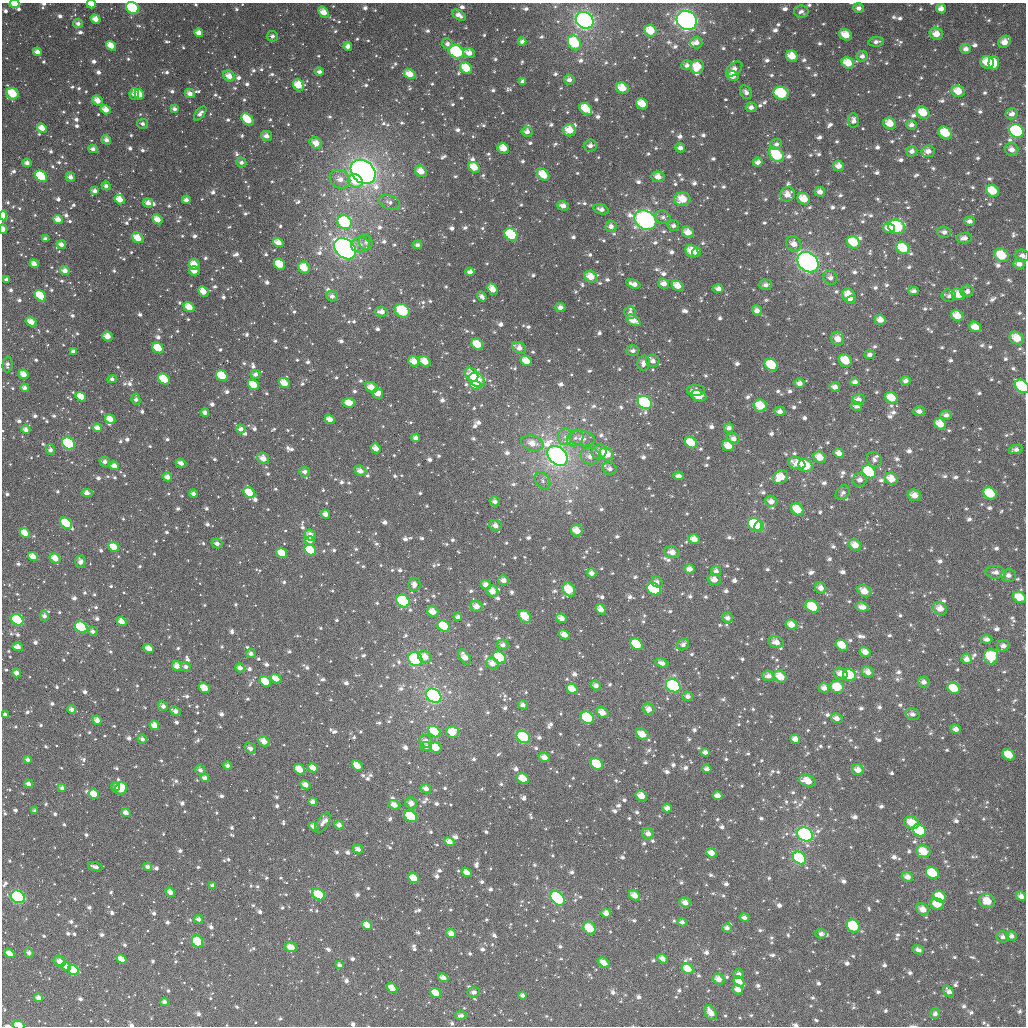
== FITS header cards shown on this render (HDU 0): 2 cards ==
NAXIS1  =                 1024
NAXIS2  =                 1024

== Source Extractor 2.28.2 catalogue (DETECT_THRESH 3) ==
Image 1024 x 1024 px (HDU 0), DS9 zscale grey, 1 PNG px = 1 image px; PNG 1028 x 1028 px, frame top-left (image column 1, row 1024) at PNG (2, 3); each listed source drawn as its Kron ellipse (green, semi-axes under 4 px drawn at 4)
Background 1740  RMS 53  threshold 158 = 3 sigma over >= 5 px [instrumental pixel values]
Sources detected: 1701; of the 1701, the 500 brightest by FLUX_AUTO listed and drawn (1201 fainter detections omitted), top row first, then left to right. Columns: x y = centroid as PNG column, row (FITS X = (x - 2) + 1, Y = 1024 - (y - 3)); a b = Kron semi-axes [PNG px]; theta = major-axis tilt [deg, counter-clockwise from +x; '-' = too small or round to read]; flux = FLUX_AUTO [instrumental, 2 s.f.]
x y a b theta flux
14 4 5 3 - 6.3e+04
91 4 4 3 - 3.8e+04
132 8 7 5 -36 2.8e+05
859 8 5 5 - 1.7e+04
941 9 5 4 - 2.7e+04
324 12 6 4 -53 4.6e+04
801 12 7 6 - 1.5e+04
459 15 7 4 -34 2.5e+04
96 19 5 4 - 3.8e+04
585 20 9 8 - 1.7e+06
687 20 10 9 - 1.2e+06
78 24 5 4 - 1.9e+04
651 31 6 5 - 7.6e+04
199 33 4 4 - 3.3e+04
936 34 6 6 - 4.0e+04
846 35 7 5 -37 5.4e+04
272 36 5 5 - 1.6e+04
522 41 4 4 - 1.5e+04
876 42 7 4 10 1.4e+04
1004 42 7 5 44 3.7e+04
574 43 8 6 -64 2.5e+05
696 43 6 5 - 2.2e+04
447 44 5 5 - 1.7e+04
111 46 5 4 - 5.5e+04
348 46 4 4 - 2.1e+04
966 49 5 5 - 2.1e+04
37 52 4 4 - 2.7e+04
456 52 8 6 -33 2.5e+05
469 53 6 4 -22 3.1e+04
792 56 6 5 - 6.0e+04
862 56 5 5 - 1.5e+04
987 62 7 6 - 7.7e+04
848 63 6 5 - 7.0e+04
994 63 7 5 87 7.2e+04
687 65 5 5 - 1.5e+04
697 67 7 6 - 8.2e+04
466 68 6 5 - 7.8e+04
734 69 9 5 39 2.3e+04
319 72 4 4 - 1.5e+04
410 74 6 5 - 5.1e+04
229 76 6 5 - 3.8e+04
733 76 6 5 - 4.1e+04
569 80 5 5 - 2.0e+04
523 82 4 4 - 1.7e+04
298 85 6 5 - 6.4e+04
622 88 6 5 - 6.2e+04
958 91 6 5 - 6.0e+04
746 92 7 5 -57 1.7e+04
781 93 7 6 - 2.7e+05
12 94 6 6 - 1.6e+05
134 94 5 4 - 2.8e+04
139 94 5 4 - 6.1e+04
190 94 5 4 - 2.8e+04
98 100 5 4 - 3.9e+04
642 104 6 5 - 7.0e+04
751 107 5 4 - 2.0e+04
175 109 4 3 - 1.6e+04
586 109 7 5 -42 9.2e+04
106 110 5 4 - 4.0e+04
200 113 8 4 51 1.8e+04
923 113 7 5 -34 7.3e+04
1012 114 6 5 - 2.3e+04
247 119 7 5 -46 1.2e+05
853 120 7 5 -84 1.9e+04
143 124 5 5 - 1.5e+04
890 124 6 5 - 5.2e+04
911 125 5 5 - 1.9e+04
42 128 5 4 - 4.4e+04
570 130 6 6 - 6.9e+04
1016 131 8 6 -31 4.4e+05
527 132 6 5 - 1.5e+04
945 133 7 6 - 9.6e+04
266 136 5 5 - 2.6e+04
106 140 5 4 - 1.9e+04
316 143 6 5 - 3.9e+04
776 144 6 5 - 1.5e+04
590 146 6 6 - 2.1e+04
503 148 6 5 - 6.3e+04
680 148 5 4 - 2.0e+04
93 149 4 4 - 1.9e+04
1012 150 7 6 - 2.7e+04
912 151 5 5 - 1.8e+04
928 151 7 6 - 2.7e+04
777 155 8 6 -43 1.9e+05
241 162 5 5 - 1.5e+04
758 162 5 4 - 2.0e+04
27 163 4 4 - 2.1e+04
838 166 5 5 - 3.1e+04
474 167 6 5 - 6.1e+04
421 171 6 5 - 4.6e+04
363 172 14 11 -41 2.4e+06
543 174 7 5 -43 7.3e+04
41 176 6 5 - 2.9e+05
70 177 5 4 - 2.1e+04
658 177 6 5 - 3.6e+04
340 179 11 8 -30 3.7e+04
355 181 7 6 - 6.6e+04
106 186 4 4 - 1.5e+04
95 191 4 3 - 2.0e+04
992 191 7 5 -35 8.2e+04
820 192 5 5 - 2.4e+04
787 194 8 7 - 3.9e+04
120 199 5 4 - 5.8e+04
682 199 8 6 7 7.3e+04
804 199 7 5 -39 6.8e+04
186 200 4 4 - 2.0e+04
390 202 11 6 -20 2.0e+04
148 203 5 4 - 2.6e+04
563 206 6 4 -17 2.4e+04
601 209 8 5 -19 1.9e+04
3 216 5 3 - 8.3e+04
663 217 8 6 -30 1.5e+04
58 219 5 4 - 3.8e+04
158 219 5 4 - 4.6e+04
645 220 11 9 -27 9.9e+05
969 221 5 4 - 1.8e+04
345 222 7 6 - 3.4e+05
673 225 6 5 - 1.5e+04
611 226 6 5 - 2.2e+04
897 227 9 7 -19 4.6e+05
889 228 6 5 - 3.2e+04
3 229 4 3 - 2.2e+04
688 232 6 5 - 4.3e+04
944 232 7 5 -4 1.7e+04
511 235 7 5 -37 4.1e+05
138 238 6 5 - 5.5e+04
964 238 8 5 6 2.2e+04
45 239 4 3 - 1.6e+04
366 242 8 6 -77 1.5e+04
853 242 7 5 -37 1.1e+05
278 243 5 4 - 4.1e+04
61 244 5 4 - 2.3e+04
794 244 8 7 - 3.4e+04
360 245 9 7 9 2.0e+04
417 245 4 4 - 1.5e+04
903 248 7 5 -34 1.0e+05
345 249 12 9 -44 1.5e+06
692 251 7 5 -46 7.2e+04
697 252 4 4 - 3.8e+04
1001 255 8 6 -33 9.0e+04
1022 256 7 6 - 1.9e+04
808 262 11 9 -42 1.2e+06
34 264 4 4 - 3.5e+04
279 264 6 5 - 9.5e+04
1019 264 6 5 - 2.5e+04
194 265 6 5 - 5.6e+04
304 268 6 5 - 7.2e+04
65 271 5 4 - 2.9e+04
194 271 5 4 - 4.1e+04
470 272 4 4 - 2.0e+04
591 277 6 5 - 5.3e+04
830 277 7 6 - 1.9e+04
6 280 4 3 - 1.6e+04
634 284 7 4 -18 2.7e+04
663 284 6 5 - 2.7e+04
766 285 6 5 - 1.7e+04
677 286 6 4 -34 4.7e+04
492 289 6 4 -49 4.9e+04
718 289 5 4 - 2.1e+04
203 291 6 4 -45 4.9e+04
913 291 5 4 - 1.6e+04
967 291 6 5 - 1.9e+04
958 294 7 5 -28 5.6e+04
849 295 7 6 - 7.1e+04
40 296 6 4 -43 1.2e+05
332 296 6 5 - 1.7e+04
482 296 5 4 - 1.7e+04
949 296 7 6 - 1.6e+04
851 300 4 4 - 3.3e+04
189 307 6 4 -37 6.2e+04
560 307 5 4 - 1.8e+04
757 310 5 4 - 2.0e+04
402 311 8 6 -34 1.8e+05
381 312 7 4 -6 2.7e+04
630 313 6 5 - 1.5e+04
957 316 6 5 - 6.0e+04
633 320 8 5 -31 4.3e+04
880 320 5 5 - 3.5e+04
31 322 6 4 -31 4.3e+04
975 327 6 5 - 4.5e+04
107 336 5 4 - 3.3e+04
1017 338 8 6 -34 6.9e+04
838 339 7 6 - 3.5e+04
477 344 6 5 - 8.6e+04
158 348 6 5 - 9.9e+04
519 348 7 5 -26 2.8e+04
73 351 4 4 - 1.7e+04
633 351 6 5 - 1.6e+04
870 355 5 4 - 1.5e+04
845 360 7 6 - 7.7e+04
414 361 6 5 - 4.1e+04
425 361 6 5 - 5.5e+04
526 361 6 5 - 5.7e+04
653 361 6 6 - 2.2e+04
644 363 7 6 - 2.7e+04
7 364 8 5 85 1.6e+04
771 365 7 5 -35 1.3e+05
24 374 5 4 - 4.7e+04
255 374 5 4 - 1.6e+04
471 374 8 5 -47 4.0e+04
222 376 6 5 - 1.6e+05
112 379 5 4 - 1.6e+04
164 379 6 5 - 1.4e+05
477 380 8 6 -33 3.3e+05
905 381 5 5 - 1.6e+04
855 382 5 4 - 1.6e+04
284 383 6 4 -36 5.8e+04
799 383 5 4 - 2.0e+04
253 385 6 4 -38 9.9e+04
475 385 5 4 - 7.3e+04
1022 386 8 6 -42 3.5e+05
371 387 7 5 -24 4.0e+04
835 387 5 4 - 2.2e+04
25 388 4 4 - 2.1e+04
696 390 9 5 1 2.7e+04
378 393 6 5 - 3.8e+04
699 396 8 5 -20 1.1e+05
81 397 5 4 - 7.3e+04
891 398 7 5 -29 7.3e+04
136 399 6 4 -81 1.5e+04
858 400 6 5 - 2.9e+04
645 402 7 6 - 3.3e+05
349 403 6 5 - 6.2e+04
760 406 6 6 - 9.1e+04
856 406 6 4 -15 1.8e+04
780 411 5 4 - 1.7e+04
919 411 6 4 -5 1.9e+04
205 412 4 4 - 1.8e+04
946 415 6 4 -3 1.9e+04
110 419 5 4 - 4.8e+04
330 419 5 4 - 3.6e+04
940 424 6 5 - 5.3e+04
97 428 4 4 - 3.1e+04
729 428 5 4 - 2.0e+04
241 429 5 4 - 2.1e+04
26 430 4 4 - 2.2e+04
565 437 8 7 - 1.9e+04
416 438 4 4 - 1.8e+04
575 438 9 7 47 1.9e+04
582 438 13 7 -10 2.9e+04
733 439 6 5 - 2.2e+04
68 443 7 5 -38 2.6e+05
532 443 11 7 -16 4.4e+04
691 443 6 5 - 8.6e+04
728 446 6 5 - 5.3e+04
376 448 5 4 - 3.5e+04
1016 449 7 4 12 1.7e+04
50 450 5 4 - 1.7e+04
599 452 8 7 - 2.8e+04
839 453 5 4 - 2.6e+04
607 454 7 6 - 7.8e+04
557 456 11 8 -44 2.3e+06
590 456 10 8 -10 3.2e+04
820 457 6 5 - 5.0e+04
263 458 6 5 - 3.8e+04
874 460 8 7 - 1.5e+04
105 462 5 5 - 1.8e+04
181 463 5 4 - 2.0e+04
797 463 9 6 -19 5.0e+04
114 466 5 4 - 3.2e+04
805 466 7 6 - 1.3e+05
610 469 7 6 - 1.9e+04
360 471 6 5 - 2.7e+04
305 472 5 5 - 1.8e+04
869 472 7 6 - 4.1e+05
679 476 5 4 - 1.9e+04
167 477 5 4 - 2.6e+04
780 477 8 6 35 6.9e+04
891 479 7 5 -32 5.6e+04
860 480 7 6 - 2.3e+04
542 481 9 6 -54 1.5e+04
87 493 5 4 - 2.7e+04
249 493 6 4 -36 1.0e+05
843 493 8 6 48 1.6e+04
990 493 7 5 -34 1.7e+05
193 494 4 4 - 1.6e+04
914 495 7 5 -17 3.8e+04
495 501 5 5 - 1.8e+04
771 501 6 5 - 2.5e+04
797 509 7 5 -40 9.3e+04
326 514 5 4 - 2.6e+04
66 523 6 5 - 1.6e+05
495 525 6 5 - 2.1e+04
755 525 7 6 - 2.5e+05
759 526 5 5 - 1.9e+05
577 530 6 6 - 5.4e+04
25 533 5 4 - 5.8e+04
310 535 6 5 - 3.0e+04
694 539 5 4 - 3.7e+04
310 541 5 4 - 2.0e+04
217 543 5 4 - 1.7e+04
855 545 6 5 - 4.1e+04
114 547 5 4 - 7.0e+04
310 550 6 5 - 1.6e+05
672 552 7 5 -14 3.2e+04
282 553 6 4 -38 8.3e+04
33 557 5 4 - 4.2e+04
55 558 6 4 -34 4.6e+04
81 562 6 5 - 2.2e+04
689 569 5 4 - 2.6e+04
716 571 5 5 - 1.7e+04
995 572 10 6 -4 2.1e+04
592 573 5 4 - 2.2e+04
1008 575 7 6 - 1.9e+04
714 579 6 5 - 2.8e+04
504 580 5 4 - 2.5e+04
657 582 6 5 - 1.8e+04
414 584 6 6 - 2.7e+04
486 585 5 4 - 2.7e+04
821 588 6 5 - 2.8e+04
654 589 7 5 -37 4.1e+05
569 590 7 5 -60 1.1e+05
492 591 6 5 - 3.9e+04
864 591 7 5 -34 4.7e+04
1019 597 7 5 -30 6.9e+04
403 601 7 6 - 2.0e+05
476 606 6 5 - 3.1e+04
812 607 7 5 -34 1.9e+05
862 607 6 4 -10 3.1e+04
940 608 7 6 - 3.7e+04
601 609 6 4 -52 2.9e+04
433 612 6 5 - 4.2e+04
44 616 5 5 - 1.6e+04
525 616 7 5 -54 8.4e+04
458 617 4 4 - 1.7e+04
561 618 5 4 - 2.9e+04
727 618 6 5 - 1.8e+04
17 620 6 5 - 2.3e+05
121 621 5 4 - 4.0e+04
791 625 6 5 - 4.1e+04
444 626 6 5 - 1.8e+05
81 627 7 5 -36 3.6e+05
93 631 5 4 - 1.5e+04
564 635 6 4 -33 3.9e+04
987 639 6 4 -3 1.7e+04
776 642 7 5 -17 3.1e+04
637 644 6 5 - 1.6e+05
683 644 6 5 - 1.6e+04
503 645 6 5 - 1.8e+04
842 645 6 5 - 7.2e+04
1003 646 6 5 - 2.0e+04
18 647 5 4 - 3.3e+04
149 648 5 4 - 4.3e+04
865 652 6 4 -31 3.6e+04
251 654 5 4 - 1.6e+04
425 657 7 5 -34 3.8e+04
465 657 8 5 -56 3.6e+04
499 657 7 5 -35 1.6e+05
991 657 8 7 - 1.8e+05
415 659 7 6 - 2.7e+05
966 659 5 5 - 2.2e+04
662 663 7 4 -19 2.0e+04
492 664 6 5 - 3.2e+04
177 666 5 4 - 3.1e+04
186 667 5 5 - 1.5e+04
240 668 5 4 - 2.2e+04
868 672 6 5 - 3.1e+04
17 673 4 4 - 2.2e+04
841 674 7 6 - 3.5e+04
850 675 7 5 -33 1.9e+05
768 676 6 5 - 2.4e+04
780 676 7 5 -36 5.5e+04
276 679 6 4 -32 4.5e+04
265 682 6 5 - 9.0e+04
924 682 6 5 - 1.8e+04
596 686 5 4 - 1.9e+04
673 686 8 6 -34 3.4e+05
837 687 7 6 - 8.4e+04
204 688 6 4 -37 8.9e+04
824 688 5 5 - 2.5e+04
954 688 7 5 -32 9.1e+04
572 689 6 5 - 5.7e+04
434 696 8 6 -37 1.4e+06
688 696 5 5 - 1.7e+04
523 705 5 4 - 1.7e+04
163 706 5 4 - 1.9e+04
649 709 6 5 - 2.8e+04
72 710 4 4 - 1.8e+04
175 711 6 4 -24 2.0e+04
602 712 6 5 - 3.8e+04
912 714 7 5 -15 1.8e+04
5 715 4 3 - 1.5e+04
587 718 7 5 -35 1.8e+05
837 718 6 5 - 2.5e+04
97 720 5 4 - 3.0e+04
154 725 5 4 - 3.7e+04
956 729 5 4 - 2.1e+04
434 732 6 5 - 1.1e+05
452 732 6 6 - 8.2e+04
642 734 7 5 -31 5.0e+04
523 737 7 5 -35 2.6e+05
142 739 5 4 - 1.5e+04
795 739 5 4 - 2.8e+04
264 741 6 5 - 3.6e+04
426 741 6 6 - 2.6e+04
426 747 5 4 - 1.6e+04
250 748 6 5 - 1.9e+04
436 748 6 5 - 7.3e+04
705 752 4 4 - 1.7e+04
1009 755 6 5 - 7.1e+04
544 757 5 4 - 3.0e+04
28 760 4 3 - 1.4e+04
597 764 6 5 - 1.9e+05
227 765 4 4 - 1.5e+04
357 766 6 4 -42 5.2e+04
313 768 5 4 - 4.2e+04
299 769 6 4 -38 6.2e+04
707 769 4 4 - 2.1e+04
200 770 5 4 - 1.7e+04
858 770 6 5 - 3.6e+04
205 778 4 3 - 2.1e+04
523 779 6 5 - 6.6e+04
807 781 9 5 -18 5.1e+04
28 784 4 4 - 2.0e+04
305 785 5 4 - 3.2e+04
115 787 4 4 - 1.7e+04
62 788 4 3 - 1.5e+04
121 788 7 5 43 1.3e+05
426 789 5 4 - 2.4e+04
94 794 5 4 - 7.2e+04
641 796 6 5 - 5.1e+04
718 796 5 4 - 3.0e+04
313 802 4 4 - 2.1e+04
411 803 6 5 - 2.6e+04
394 805 6 4 -20 3.0e+04
667 808 5 4 - 2.3e+04
35 811 4 3 - 1.5e+04
126 813 5 4 - 2.6e+04
411 816 7 5 -38 4.4e+05
323 823 11 5 57 1.9e+04
911 823 7 6 - 6.1e+04
339 825 4 4 - 2.1e+04
314 826 5 4 - 2.5e+04
919 831 7 5 -36 3.0e+05
648 834 6 5 - 2.5e+04
805 834 8 6 -31 7.2e+05
449 842 5 4 - 3.1e+04
358 849 5 4 - 2.0e+04
923 851 7 6 - 7.3e+04
711 853 5 4 - 3.4e+04
799 858 7 5 -37 3.7e+05
95 867 7 3 -18 2.0e+04
148 867 4 4 - 1.6e+04
467 872 5 4 - 3.4e+04
932 873 7 5 -33 2.0e+05
907 877 6 5 - 2.7e+04
414 878 6 4 -40 6.3e+04
213 886 4 3 - 1.7e+04
170 892 5 4 - 3.0e+04
319 895 7 5 -32 1.7e+05
634 895 6 4 -36 3.8e+04
1021 896 5 4 - 2.5e+04
18 897 7 6 - 4.0e+05
940 897 7 5 -36 1.1e+05
558 898 8 6 -49 5.0e+05
987 901 8 7 - 5.6e+04
685 902 6 5 - 2.7e+04
937 904 7 5 -20 5.9e+04
923 909 7 5 -34 3.9e+04
606 913 5 4 - 2.7e+04
744 917 5 4 - 1.7e+04
199 919 4 4 - 1.7e+04
682 922 4 4 - 1.5e+04
367 925 5 4 - 4.4e+04
853 926 7 6 - 2.1e+05
589 928 7 5 -57 1.3e+05
727 928 5 4 - 1.6e+04
451 933 5 4 - 2.9e+04
821 934 5 5 - 1.5e+04
1011 936 5 4 - 1.8e+04
1003 937 6 5 - 1.7e+04
198 941 6 5 - 1.4e+05
291 947 6 4 -17 4.1e+04
918 950 6 4 -23 1.5e+04
29 953 5 4 - 1.9e+04
10 954 5 4 - 6.1e+04
122 959 5 4 - 4.8e+04
663 959 5 4 - 2.3e+04
60 961 6 5 - 2.8e+04
604 963 6 4 -35 3.2e+04
339 965 4 3 - 1.6e+04
66 966 5 4 - 3.2e+04
687 969 6 5 - 5.4e+04
73 970 5 4 - 1.4e+05
739 974 5 5 - 1.6e+04
443 978 5 4 - 2.8e+04
718 979 6 5 - 3.2e+04
739 982 6 5 - 4.4e+04
392 988 5 4 - 4.9e+04
738 989 5 4 - 3.6e+04
949 991 6 4 -52 2.0e+04
474 992 6 5 - 1.5e+04
436 993 6 4 -37 7.0e+04
523 995 4 4 - 1.5e+04
39 998 4 4 - 2.5e+04
164 1002 4 4 - 1.8e+04
711 1013 8 5 -59 3.5e+04
935 1014 5 5 - 1.4e+04
461 1015 6 4 10 1.5e+04
19 1025 6 4 -16 9.9e+04
At the frame edge (FLAGS 8, measured only in part): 8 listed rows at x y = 14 4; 91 4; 132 8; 3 216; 3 229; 1022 256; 1022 386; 19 1025
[1201 fainter detections neither listed nor drawn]

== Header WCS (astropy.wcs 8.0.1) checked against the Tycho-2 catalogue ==
Header WCS as astropy/WCSLIB reads it (applying the file's SIP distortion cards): RA---TAN-SIP/DEC--TAN-SIP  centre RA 01:58:33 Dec +82:06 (29.64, +82.10 deg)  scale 8.66 arcsec/px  FOV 147.9' x 147.9'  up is +176 deg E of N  parity flipped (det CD > 0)
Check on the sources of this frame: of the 60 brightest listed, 60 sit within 13.0 arcsec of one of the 180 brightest Tycho-2 stars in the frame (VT <= 11.05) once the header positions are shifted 5.97 arcsec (4.82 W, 3.52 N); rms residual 4.55 arcsec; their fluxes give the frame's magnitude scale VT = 22.99 - 2.5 log10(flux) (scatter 0.26 mag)
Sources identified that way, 342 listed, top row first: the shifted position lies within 13.0 arcsec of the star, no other Tycho-2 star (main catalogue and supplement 1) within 26.0 arcsec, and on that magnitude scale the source's flux lands within +1.5 / -3 mag of the star's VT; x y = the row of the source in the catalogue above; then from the Tycho-2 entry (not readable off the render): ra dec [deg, ICRS J2000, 3 dp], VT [Tycho-2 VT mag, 2 dp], TYC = Tycho-2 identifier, HIP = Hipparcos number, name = IAU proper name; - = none
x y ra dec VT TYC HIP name
14 4 37.694 +80.864 10.60 4507-683-1 - -
91 4 36.531 +80.877 10.95 4507-357-1 - -
132 8 35.906 +80.893 9.11 4507-436-1 - -
941 9 23.699 +80.777 11.98 4506-1062-1 - -
324 12 33.001 +80.913 11.66 4507-387-1 - -
585 20 29.012 +80.908 7.24 4506-807-1 9014 -
687 20 27.471 +80.886 7.12 4506-1383-1 8519 -
78 24 36.751 +80.923 11.88 4507-582-1 - -
651 31 28.012 +80.920 10.66 4506-1033-1 - -
936 34 23.702 +80.839 11.54 4506-1182-1 - -
846 35 25.054 +80.875 11.76 4506-1465-1 - -
272 36 33.790 +80.969 12.51 4507-214-1 - -
522 41 29.959 +80.967 12.12 4506-1178-1 - -
876 42 24.597 +80.880 12.40 4506-1102-1 - -
1004 42 22.672 +80.831 11.81 4506-1086-1 - -
574 43 29.154 +80.964 10.06 4506-1137-1 - -
447 44 31.105 +80.981 12.14 4507-216-1 - -
111 46 36.263 +80.981 11.35 4507-283-1 - -
348 46 32.632 +80.993 12.17 4507-342-1 - -
966 49 23.233 +80.862 11.94 4506-1261-1 - -
456 52 30.952 +81.000 9.00 4507-405-1 9633 -
469 53 30.760 +81.001 11.99 4507-392-1 - -
792 56 25.824 +80.943 11.15 4506-1090-1 - -
987 62 22.874 +80.885 10.69 4506-902-1 - -
848 63 24.962 +80.941 10.89 4506-1457-1 - -
994 63 22.775 +80.883 10.66 4506-1301-1 - -
697 67 27.242 +80.994 10.94 4506-767-1 - -
466 68 30.794 +81.039 10.45 4507-453-1 - -
410 74 31.662 +81.058 10.99 4507-328-1 - -
229 76 34.461 +81.064 11.25 4507-538-1 - -
733 76 26.692 +81.008 11.97 4506-1277-1 - -
523 82 29.915 +81.064 12.29 4506-584-1 - -
298 85 33.390 +81.088 11.34 4507-332-1 - -
622 88 28.364 +81.062 10.65 4506-1467-1 - -
958 91 23.228 +80.967 11.52 4506-1419-1 - -
746 92 26.455 +81.043 12.10 4506-1165-1 - -
781 93 25.914 +81.035 9.68 4506-1115-1 - -
12 94 37.826 +81.081 10.09 4507-702-1 - -
134 94 35.949 +81.099 12.00 4507-285-1 - -
139 94 35.868 +81.100 10.73 4507-580-1 - -
98 100 36.515 +81.110 11.49 4507-325-1 - -
642 104 28.039 +81.096 11.14 4506-882-1 - -
751 107 26.353 +81.077 11.59 4506-1051-1 - -
106 110 36.398 +81.133 12.00 4507-610-1 - -
923 113 23.700 +81.031 10.67 4506-1188-1 - -
247 119 34.184 +81.169 10.30 4507-500-1 - -
890 124 24.185 +81.070 11.34 4506-855-1 - -
42 128 37.412 +81.168 11.66 4507-443-1 - -
570 130 29.131 +81.174 11.27 4506-813-1 - -
1016 131 22.230 +81.035 8.94 4506-649-1 - -
527 132 29.802 +81.183 11.96 4506-583-1 - -
945 133 23.308 +81.071 10.77 4506-830-1 - -
266 136 33.895 +81.209 11.79 4507-668-1 - -
106 140 36.415 +81.206 11.90 4507-276-1 - -
503 148 30.152 +81.227 11.80 4507-590-1 - -
680 148 27.387 +81.192 12.31 4506-924-1 - -
93 149 36.638 +81.226 12.18 4507-530-1 - -
912 151 23.783 +81.127 12.15 4506-1310-1 - -
928 151 23.532 +81.120 11.59 4506-1279-1 - -
777 155 25.858 +81.184 9.54 4506-983-1 - -
241 162 34.300 +81.272 12.49 4507-82-1 - -
838 166 24.879 +81.189 11.62 4506-1061-1 - -
474 167 30.601 +81.276 11.28 4507-257-1 - -
421 171 31.444 +81.291 11.40 4507-108-1 - -
363 172 32.355 +81.296 6.05 4507-1528-1 10054 -
41 176 37.477 +81.284 9.76 4507-247-1 - -
658 177 27.686 +81.267 12.38 4506-822-1 - -
355 181 32.492 +81.317 10.72 4507-468-1 - -
992 191 22.419 +81.188 10.58 4506-498-1 - -
820 192 25.112 +81.257 11.90 4506-1068-1 - -
787 194 25.616 +81.274 11.74 4506-829-1 - -
120 199 36.259 +81.351 11.05 4507-413-1 - -
682 199 27.254 +81.315 10.75 4506-1335-1 - -
186 200 35.192 +81.359 12.51 4507-572-1 - -
148 203 35.809 +81.362 11.42 4507-587-1 - -
563 206 29.151 +81.355 11.97 4506-877-1 - -
3 216 38.147 +81.370 10.19 4507-411-1 - -
58 219 37.263 +81.390 11.43 4507-583-1 - -
158 219 35.660 +81.403 11.43 4507-306-1 - -
645 220 27.810 +81.375 7.42 4506-947-1 8624 -
345 222 32.647 +81.418 9.24 4507-784-1 - -
897 227 23.817 +81.313 9.16 4506-420-1 7388 -
889 228 23.946 +81.319 11.60 4506-1435-1 - -
3 229 38.156 +81.402 12.43 4507-26-1 - -
688 232 27.121 +81.393 11.12 4506-1328-1 - -
511 235 29.955 +81.433 9.73 4506-1122-1 - -
138 238 35.992 +81.446 11.26 4507-280-1 - -
964 238 22.726 +81.311 12.26 4506-423-1 - -
853 242 24.460 +81.366 10.54 4506-1011-1 - -
61 244 37.238 +81.450 12.22 4507-40-1 - -
417 245 31.465 +81.467 12.15 4507-1020-1 - -
903 248 23.665 +81.360 10.00 4506-463-1 - -
692 251 27.027 +81.437 11.08 4506-1077-1 - -
697 252 26.951 +81.437 11.56 4506-1291-1 - -
1001 255 22.093 +81.336 10.19 4506-32-1 - -
808 262 25.132 +81.430 7.13 4506-888-1 7813 -
279 264 33.703 +81.519 10.88 4507-950-1 - -
1019 264 21.793 +81.347 11.72 4506-305-1 - -
194 265 35.088 +81.515 11.27 4507-891-1 - -
194 271 35.098 +81.529 12.07 4507-923-1 10908 -
591 277 28.622 +81.521 10.73 4506-885-1 - -
634 284 27.903 +81.530 11.63 4506-791-1 - -
677 286 27.195 +81.523 11.31 4506-867-1 - -
492 289 30.208 +81.567 11.46 4507-819-1 - -
967 291 22.530 +81.435 12.36 4506-302-1 - -
958 294 22.656 +81.447 11.27 4506-201-1 - -
849 295 24.412 +81.493 11.60 4506-984-1 - -
40 296 37.638 +81.570 10.15 4507-386-1 - -
482 296 30.387 +81.584 11.76 4507-887-1 - -
851 300 24.365 +81.503 11.56 4506-40-1 - -
189 307 35.203 +81.617 10.77 4507-1013-1 - -
757 310 25.862 +81.560 11.99 4506-1228-1 - -
402 311 31.675 +81.628 9.34 4507-998-1 - -
957 316 22.611 +81.498 11.19 4506-200-1 - -
633 320 27.871 +81.617 11.14 4506-973-1 - -
880 320 23.834 +81.539 11.51 4506-16-1 - -
31 322 37.820 +81.631 11.16 4507-905-1 - -
975 327 22.297 +81.516 11.84 4506-133-1 - -
1017 338 21.590 +81.524 10.71 4506-36-1 - -
838 339 24.486 +81.599 12.02 4506-241-1 - -
477 344 30.411 +81.701 10.60 4507-805-1 - -
158 348 35.742 +81.713 11.14 4507-801-1 - -
519 348 29.716 +81.704 11.59 4506-777-1 - -
73 351 37.163 +81.709 13.09 4507-774-1 - -
870 355 23.922 +81.626 12.11 4506-380-1 - -
845 360 24.294 +81.650 10.68 4506-419-1 - -
414 361 31.464 +81.749 11.65 4507-822-1 - -
526 361 29.581 +81.735 10.89 4506-955-1 - -
653 361 27.475 +81.709 11.91 4506-781-1 - -
644 363 27.625 +81.716 12.15 4506-1360-1 - -
771 365 25.502 +81.686 9.77 4506-1411-1 - -
24 374 38.012 +81.756 11.26 4507-1335-1 - -
255 374 34.125 +81.782 11.75 4507-878-1 - -
471 374 30.495 +81.773 12.07 4507-833-1 - -
222 376 34.680 +81.786 10.16 4507-957-1 10778 -
164 379 35.664 +81.788 10.19 4507-1044-1 - -
477 380 30.399 +81.786 9.37 4507-823-1 - -
284 383 33.636 +81.804 10.70 4507-1006-1 - -
799 383 25.002 +81.720 12.23 4506-113-1 - -
253 385 34.160 +81.807 10.81 4507-911-1 - -
475 385 30.413 +81.800 10.80 4507-897-1 - -
1022 386 21.335 +81.635 9.32 4506-128-1 - -
371 387 32.168 +81.813 11.52 4507-847-1 - -
835 387 24.410 +81.716 11.51 4506-317-1 - -
378 393 32.060 +81.827 11.50 4507-862-1 - -
699 396 26.650 +81.781 10.52 4506-1025-1 - -
81 397 37.080 +81.819 11.77 4507-1308-1 - -
891 398 23.438 +81.721 10.82 4506-227-1 - -
858 400 23.987 +81.737 11.95 4506-28-1 - -
645 402 27.536 +81.811 8.94 4506-896-1 - -
349 403 32.549 +81.852 11.22 4507-874-1 - -
760 406 25.593 +81.786 10.35 4506-1425-1 - -
919 411 22.949 +81.740 12.37 4506-205-1 - -
205 412 34.994 +81.871 12.19 4507-1318-1 - -
946 415 22.495 +81.737 11.62 4506-258-1 - -
110 419 36.610 +81.877 11.27 4507-1504-1 - -
97 428 36.837 +81.896 11.39 4507-1399-1 - -
729 428 26.082 +81.849 11.76 4506-832-1 - -
733 439 25.976 +81.873 12.29 4506-768-1 - -
68 443 37.344 +81.929 9.16 4507-1457-1 - -
532 443 29.395 +81.931 12.39 4506-1556-1 - -
691 443 26.685 +81.895 10.48 4506-763-1 - -
728 446 26.052 +81.893 11.01 4506-1400-1 - -
376 448 32.073 +81.960 12.16 4507-1411-1 - -
50 450 37.664 +81.941 12.23 4507-1221-1 - -
839 453 24.166 +81.873 12.25 4506-26-1 - -
607 454 28.106 +81.943 10.52 4506-1668-1 - -
557 456 28.927 +81.959 7.07 4506-1714-1 8979 -
820 457 24.477 +81.890 11.18 4506-459-1 - -
263 458 34.012 +81.985 11.57 4507-1400-1 - -
181 463 35.428 +81.992 12.26 4507-1377-1 - -
797 463 24.856 +81.911 12.08 4506-547-1 - -
805 466 24.694 +81.915 10.20 4506-494-1 - -
610 469 28.033 +81.977 11.69 4506-1639-1 - -
360 471 32.332 +82.015 11.94 4507-1360-1 - -
305 472 33.297 +82.017 12.37 4507-1461-1 - -
869 472 23.605 +81.906 9.28 4506-554-1 - -
679 476 26.841 +81.978 11.94 4506-1604-1 - -
780 477 25.082 +81.949 10.97 4506-329-1 - -
891 479 23.210 +81.912 11.18 4506-385-1 - -
87 493 37.089 +82.052 11.99 4507-1380-1 - -
249 493 34.259 +82.067 10.69 4507-1304-1 - -
990 493 21.505 +81.903 10.85 4506-235-1 - -
914 495 22.771 +81.942 11.62 4506-368-1 - -
495 501 29.982 +82.076 11.98 4506-1573-1 - -
771 501 25.193 +82.011 12.47 4506-212-1 - -
797 509 24.720 +82.022 10.41 4506-333-1 - -
66 523 37.484 +82.120 9.90 4507-1171-1 - -
495 525 29.942 +82.134 11.81 4506-1550-1 - -
755 525 25.424 +82.071 10.01 4506-352-1 - -
759 526 25.342 +82.073 9.43 4506-425-1 - -
577 530 28.505 +82.133 11.59 4506-1595-1 - -
25 533 38.222 +82.136 11.39 4507-1485-1 - -
310 535 33.202 +82.170 11.78 4507-1319-1 - -
310 541 33.209 +82.184 12.93 4507-1326-1 - -
855 545 23.635 +82.085 11.28 4506-159-1 - -
114 547 36.677 +82.185 10.69 4507-1503-1 - -
310 550 33.193 +82.207 10.39 4507-1067-1 - -
672 552 26.792 +82.162 11.76 4506-1568-1 - -
282 553 33.702 +82.213 11.02 4507-1340-1 - -
33 557 38.115 +82.194 11.54 4507-1376-1 - -
55 558 37.724 +82.203 11.24 4507-1248-1 - -
1008 575 20.906 +82.086 12.20 4506-272-1 - -
504 580 29.741 +82.265 11.78 4506-1609-1 - -
657 582 27.015 +82.237 11.72 4506-1679-1 - -
414 584 31.329 +82.284 11.92 4507-1513-1 - -
821 588 24.112 +82.199 11.76 4506-476-1 - -
654 589 27.045 +82.256 9.15 4506-1546-1 - -
569 590 28.560 +82.276 10.25 4506-1584-1 - -
492 591 29.930 +82.292 11.26 4506-1588-1 - -
864 591 23.336 +82.190 11.32 4506-88-1 - -
1019 597 20.628 +82.133 11.18 4506-465-1 - -
403 601 31.525 +82.326 9.62 4507-1312-1 - -
476 606 30.199 +82.331 11.55 4507-1271-1 - -
812 607 24.204 +82.248 9.81 4506-220-1 - -
862 607 23.315 +82.228 11.83 4506-483-1 - -
940 608 21.959 +82.198 11.66 4506-250-1 - -
601 609 27.958 +82.317 12.41 4506-1554-1 - -
44 616 38.003 +82.338 12.18 4507-1328-1 - -
525 616 29.309 +82.348 11.06 4506-1681-1 - -
458 617 30.527 +82.359 11.92 4507-1450-1 - -
561 618 28.652 +82.346 11.92 4506-1690-1 - -
17 620 38.494 +82.343 9.33 4507-1421-1 - -
121 621 36.617 +82.365 11.12 4507-1209-1 - -
791 625 24.527 +82.298 11.52 4506-362-1 - -
444 626 30.764 +82.383 9.81 4507-1446-1 - -
81 627 37.349 +82.374 9.17 4507-1233-1 - -
93 631 37.149 +82.385 12.20 4507-1201-1 - -
564 635 28.577 +82.385 11.65 4506-1711-1 - -
637 644 27.250 +82.392 10.19 4506-1599-1 - -
503 645 29.687 +82.419 11.86 4506-1684-1 - -
842 645 23.565 +82.328 11.48 4506-544-1 - -
1003 646 20.728 +82.254 12.33 4506-261-1 - -
18 647 38.528 +82.408 11.21 4507-1188-1 - -
865 652 23.134 +82.334 12.05 4506-365-1 - -
425 657 31.092 +82.458 11.24 4507-1060-1 - -
465 657 30.361 +82.455 11.33 4507-1114-1 - -
499 657 29.727 +82.451 9.56 4506-1480-1 - -
991 657 20.893 +82.287 10.64 4506-330-1 - -
415 659 31.266 +82.465 9.04 4507-1047-1 - -
492 664 29.852 +82.466 11.32 4506-1525-1 - -
177 666 35.646 +82.479 11.53 4507-1102-1 - -
240 668 34.492 +82.488 12.01 4507-1196-1 - -
868 672 23.027 +82.380 11.42 4506-472-1 - -
841 674 23.512 +82.395 11.85 4506-450-1 - -
850 675 23.337 +82.395 10.24 4506-471-1 - -
768 676 24.802 +82.428 11.82 4506-43-1 - -
780 676 24.585 +82.425 10.73 4506-73-1 7633 -
276 679 33.826 +82.516 12.04 4616-2530-1 - -
265 682 34.024 +82.523 10.28 4616-1438-1 - -
924 682 22.000 +82.378 12.73 4506-396-1 - -
673 686 26.500 +82.482 8.71 4506-61-1 - -
204 688 35.156 +82.535 10.88 4616-1470-1 - -
954 688 21.432 +82.380 10.90 4506-379-1 - -
572 689 28.352 +82.514 11.26 4615-3716-1 - -
434 696 30.893 +82.552 8.14 4616-838-1 9615 -
688 696 26.217 +82.503 12.17 4615-588-1 - -
649 709 26.903 +82.544 12.34 4615-606-1 - -
602 712 27.753 +82.564 11.35 4615-1894-1 - -
587 718 28.023 +82.580 9.65 4615-3769-1 - -
97 720 37.181 +82.599 11.56 4616-2486-1 - -
154 725 36.112 +82.619 11.21 4616-1164-1 - -
434 732 30.860 +82.637 10.06 4616-672-1 - -
452 732 30.526 +82.637 10.89 4616-754-1 - -
642 734 26.971 +82.606 11.14 4615-481-1 - -
523 737 29.187 +82.638 9.22 4615-3770-1 - -
795 739 24.134 +82.569 11.87 4615-443-1 - -
264 741 34.065 +82.666 11.46 4616-2082-1 - -
250 748 34.326 +82.682 13.08 4616-2202-1 - -
436 748 30.823 +82.675 11.05 4616-1340-1 - -
705 752 25.764 +82.631 12.41 4615-1260-1 - -
1009 755 20.194 +82.508 11.28 4615-501-1 - -
597 764 27.764 +82.688 9.86 4615-1814-1 - -
227 765 34.770 +82.722 12.15 4616-2380-1 - -
357 766 32.297 +82.725 11.53 4616-876-1 - -
313 768 33.140 +82.730 11.26 4616-1184-1 - -
200 770 35.286 +82.731 12.62 4616-698-1 - -
858 770 22.886 +82.616 11.42 4615-419-1 - -
205 778 35.202 +82.750 12.06 4616-1536-1 - -
523 779 29.144 +82.738 11.02 4615-3468-1 - -
807 781 23.770 +82.664 11.09 4615-306-1 - -
28 784 38.566 +82.738 11.99 4616-1110-1 - -
305 785 33.285 +82.772 11.59 4616-1084-1 - -
62 788 37.937 +82.754 12.68 4616-1200-1 - -
121 788 36.824 +82.767 10.61 4616-1892-1 - -
426 789 30.977 +82.775 12.56 4616-2220-1 - -
94 794 37.335 +82.776 10.93 4616-2510-1 - -
641 796 26.863 +82.754 10.90 4615-950-1 - -
718 796 25.423 +82.731 12.11 4615-1027-1 - -
313 802 33.148 +82.812 12.30 4616-1906-1 - -
411 803 31.253 +82.811 11.82 4616-1660-1 - -
394 805 31.570 +82.816 12.10 4616-1242-1 - -
667 808 26.352 +82.776 12.28 4615-3043-1 - -
411 816 31.250 +82.843 10.11 4616-742-1 9717 -
911 823 21.714 +82.717 11.23 4615-1161-1 - -
919 831 21.522 +82.732 9.43 4615-584-1 - -
805 834 23.655 +82.792 8.29 4615-1151-1 - -
449 842 30.480 +82.900 11.65 4616-1600-1 - -
923 851 21.367 +82.779 10.72 4615-1247-1 - -
711 853 25.391 +82.869 11.19 4615-2273-1 - -
799 858 23.672 +82.849 9.14 4615-1614-1 7346 -
932 873 21.114 +82.825 10.16 4615-2410-1 - -
907 877 21.574 +82.846 11.96 4615-1480-1 - -
414 878 31.157 +82.991 10.72 4616-1038-1 - -
170 892 35.961 +83.022 11.94 4616-1926-1 - -
319 895 33.018 +83.036 9.79 4616-1402-1 - -
634 895 26.780 +82.993 11.96 4615-1811-1 - -
1021 896 19.356 +82.832 12.10 4615-540-1 - -
18 897 38.972 +83.007 8.53 4616-590-1 - -
940 897 20.883 +82.877 10.91 4615-1484-1 - -
558 898 28.279 +83.020 8.71 4615-1625-1 - -
987 901 19.960 +82.861 11.49 4615-1922-1 - -
685 902 25.773 +82.995 11.91 4615-1666-1 - -
923 909 21.152 +82.916 11.36 4615-3061-1 - -
606 913 27.303 +83.043 12.05 4615-1525-1 - -
199 919 35.423 +83.090 12.34 4616-3184-1 - -
367 925 32.054 +83.108 11.14 4616-3149-1 - -
853 926 22.425 +82.988 9.95 4615-3181-1 - -
589 928 27.596 +83.084 10.00 4615-1697-1 - -
451 933 30.360 +83.120 11.64 4616-3115-1 - -
1011 936 19.357 +82.930 12.25 4615-863-1 - -
1003 937 19.517 +82.936 12.56 4615-1208-1 - -
198 941 35.460 +83.144 9.74 4616-3009-1 - -
10 954 39.254 +83.141 11.19 4616-3095-1 - -
122 959 37.011 +83.177 11.34 4616-3112-1 - -
663 959 26.081 +83.136 12.40 4615-2121-1 - -
60 961 38.253 +83.169 12.52 4616-2981-1 - -
604 963 27.243 +83.163 12.26 4615-1871-1 - -
339 965 32.598 +83.204 12.78 4616-2894-1 - -
66 966 38.147 +83.183 11.95 4616-2922-1 - -
687 969 25.551 +83.153 10.88 4615-1572-1 - -
73 970 38.009 +83.194 10.07 4616-2808-1 - -
443 978 30.476 +83.228 11.47 4616-54-1 - -
718 979 24.902 +83.168 11.35 4615-3024-1 - -
739 982 24.488 +83.166 11.54 4615-1441-1 - -
392 988 31.507 +83.258 11.10 4616-2778-1 - -
738 989 24.484 +83.185 11.62 4615-1510-1 - -
436 993 30.613 +83.265 11.16 4616-56-1 - -
523 995 28.832 +83.258 11.90 4615-2365-1 - -
39 998 38.759 +83.253 11.67 4616-2656-1 - -
711 1013 24.953 +83.251 11.53 4615-1519-1 - -
19 1025 39.218 +83.316 9.65 4616-2727-1 12175 -